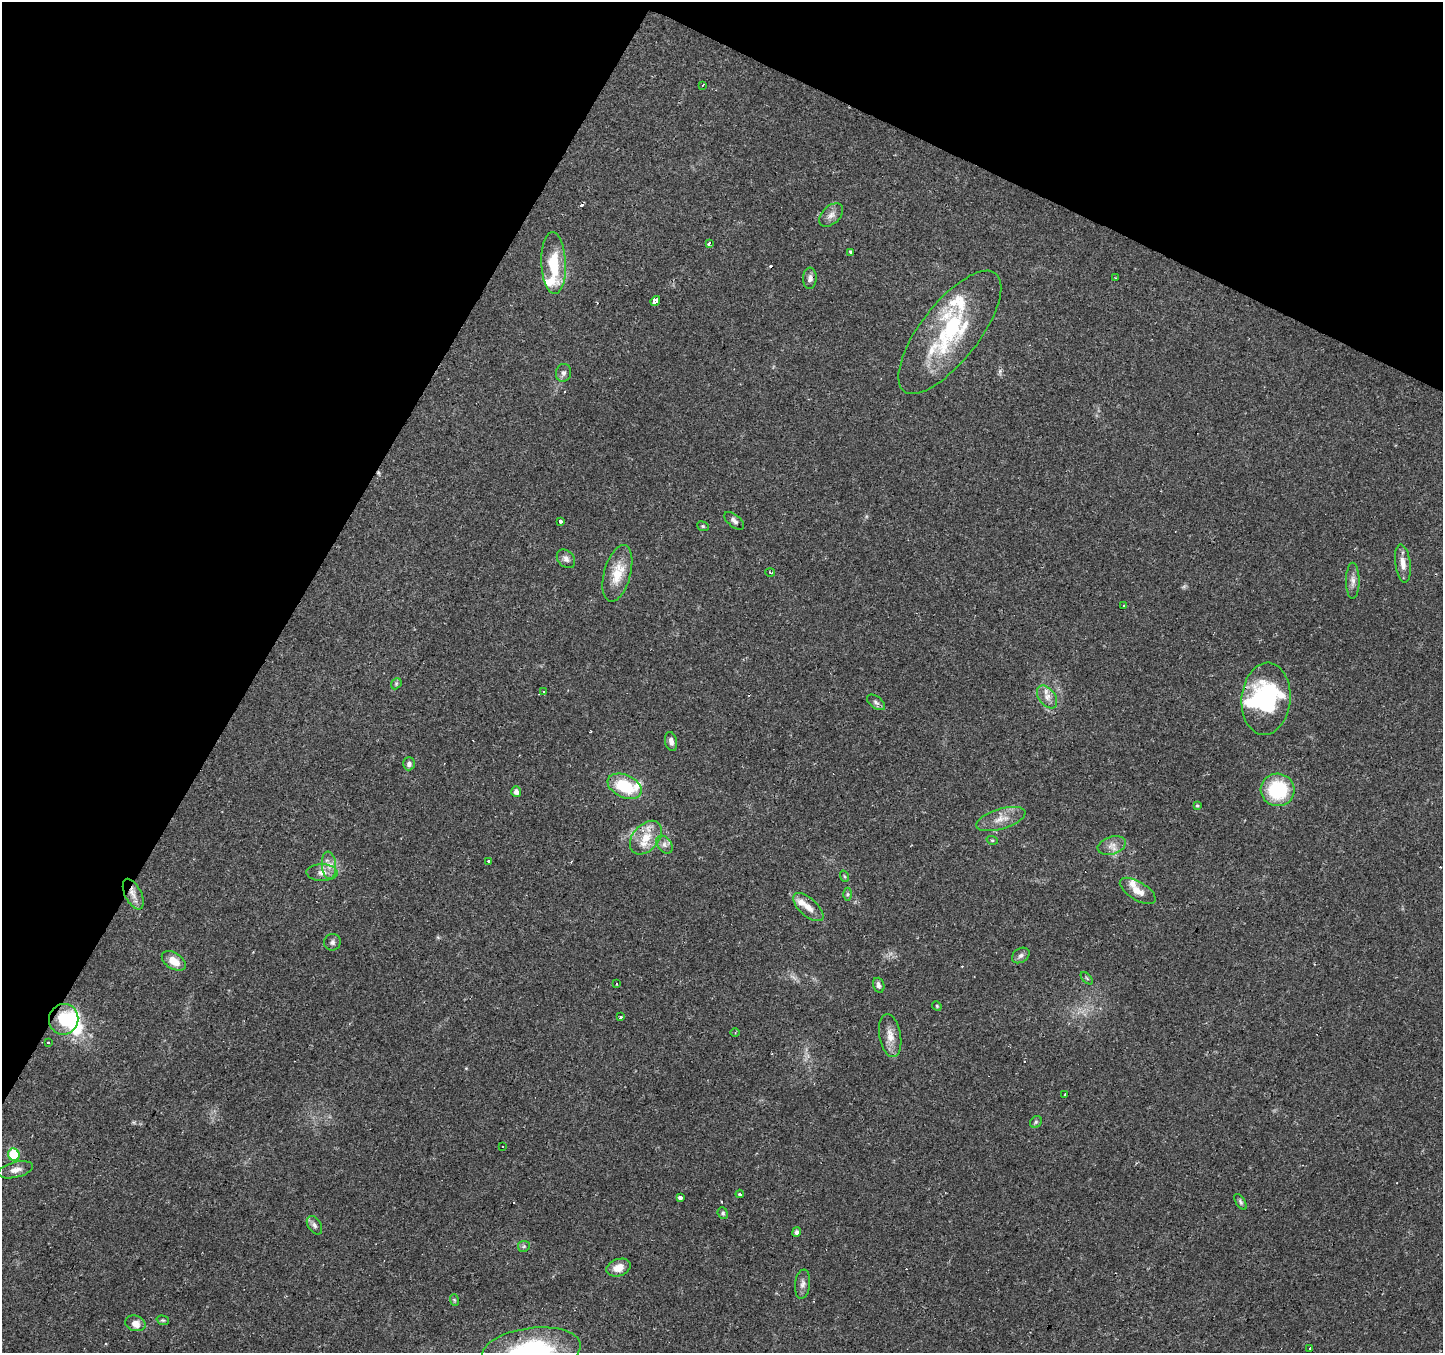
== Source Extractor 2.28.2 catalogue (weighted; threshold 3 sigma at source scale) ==
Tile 2 of 4 x 4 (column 2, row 1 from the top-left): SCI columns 1442-2882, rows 4249-5599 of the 5765 x 5860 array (HDU 1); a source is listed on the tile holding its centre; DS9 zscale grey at full resolution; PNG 1445 x 1355 px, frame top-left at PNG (2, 2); each listed source drawn as its Kron ellipse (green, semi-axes under 4 px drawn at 4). Shown black and unused: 27% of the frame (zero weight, under 2 of 3 exposures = <1% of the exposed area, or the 3 px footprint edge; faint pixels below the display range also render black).
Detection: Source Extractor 2.28.2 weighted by HDU 2 'WHT'; one run over the whole footprint, this tile lists its part. Background 0.0783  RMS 0.006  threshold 0.0268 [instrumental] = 3 sigma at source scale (4.5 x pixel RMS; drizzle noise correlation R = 1.50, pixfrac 1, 0.0396/0.0396 arcsec/px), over >= 5 px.
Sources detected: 98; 5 inside a brighter object's white glare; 13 cosmic-ray / hot-pixel residue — neither listed nor drawn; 6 inside a brighter listed object's ellipse — not listed separately; the other 74 listed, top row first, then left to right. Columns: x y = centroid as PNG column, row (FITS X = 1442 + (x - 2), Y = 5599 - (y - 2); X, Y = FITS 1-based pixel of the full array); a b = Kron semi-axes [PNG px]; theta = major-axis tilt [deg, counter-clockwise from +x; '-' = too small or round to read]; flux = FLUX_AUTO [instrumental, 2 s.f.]
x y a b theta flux
703 85 3 2 - 0.46
831 215 14 9 44 3.8
709 243 4 3 - 3.1
850 253 4 3 - 3
554 263 31 12 -87 22
810 278 10 7 87 2.6
1116 278 2 2 - 0.49
655 301 5 4 - 12
950 332 75 29 52 63
563 373 9 7 77 2.2
734 521 12 6 -40 2.2
560 522 3 3 - 1.6
703 526 6 4 -22 0.81
566 559 10 7 -45 2.6
1403 563 19 7 -82 5.5
617 573 29 13 75 15
770 573 5 3 - 0.57
1353 581 18 6 -90 3.8
1123 606 3 3 - 2.5
396 684 6 4 47 0.89
544 691 3 2 - 0.51
1047 697 13 8 -53 4.4
1266 699 36 24 85 41
876 702 10 6 -37 1.7
671 742 10 6 -80 2.6
409 764 6 5 - 1.9
625 786 18 11 -25 25
1278 790 17 16 - 36
516 792 5 5 - 2.9
1197 806 4 3 - 0.64
1001 819 25 10 17 7.6
646 838 19 13 49 12
992 840 6 3 -18 0.67
664 845 10 7 -52 2.5
1112 845 14 9 17 4.5
489 861 3 3 - 1.5
329 865 14 7 -85 4.2
322 873 15 8 -1 4.6
844 876 6 3 -71 0.68
1138 891 20 9 -31 6.4
133 894 16 8 -64 5
848 894 6 4 90 1.1
808 907 19 8 -41 5.5
332 942 8 8 - 2
1021 955 9 7 33 2
174 961 13 8 -33 7.1
1087 978 7 3 -45 0.72
616 984 3 2 - 0.58
879 985 8 5 -74 1.8
937 1006 5 4 - 0.67
620 1016 3 3 - 1.7
64 1019 15 14 - 24
735 1032 4 3 - 0.71
890 1036 22 11 -80 7
48 1043 3 3 - 1.1
1065 1094 3 2 - 1.1
1036 1122 6 5 - 1.1
503 1146 3 2 - 0.72
14 1155 6 5 - 28
16 1170 18 7 14 4.3
740 1194 4 3 - 1.7
680 1197 4 3 - 13
1241 1202 9 4 -57 1.2
723 1213 6 5 - 1.2
314 1225 10 6 -58 2
796 1232 5 4 - 1.6
524 1246 6 5 - 1
618 1268 12 8 20 6.4
803 1284 14 7 83 3
454 1300 6 3 -71 0.72
163 1320 6 4 -18 0.78
135 1323 10 7 -15 4.6
1310 1349 3 3 - 1.2
531 1351 50 23 7 75
Overlapping masked pixels (flux is a lower limit): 1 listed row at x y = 133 894
Isophote crosses this tile's border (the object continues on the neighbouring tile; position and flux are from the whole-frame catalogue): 1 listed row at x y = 531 1351